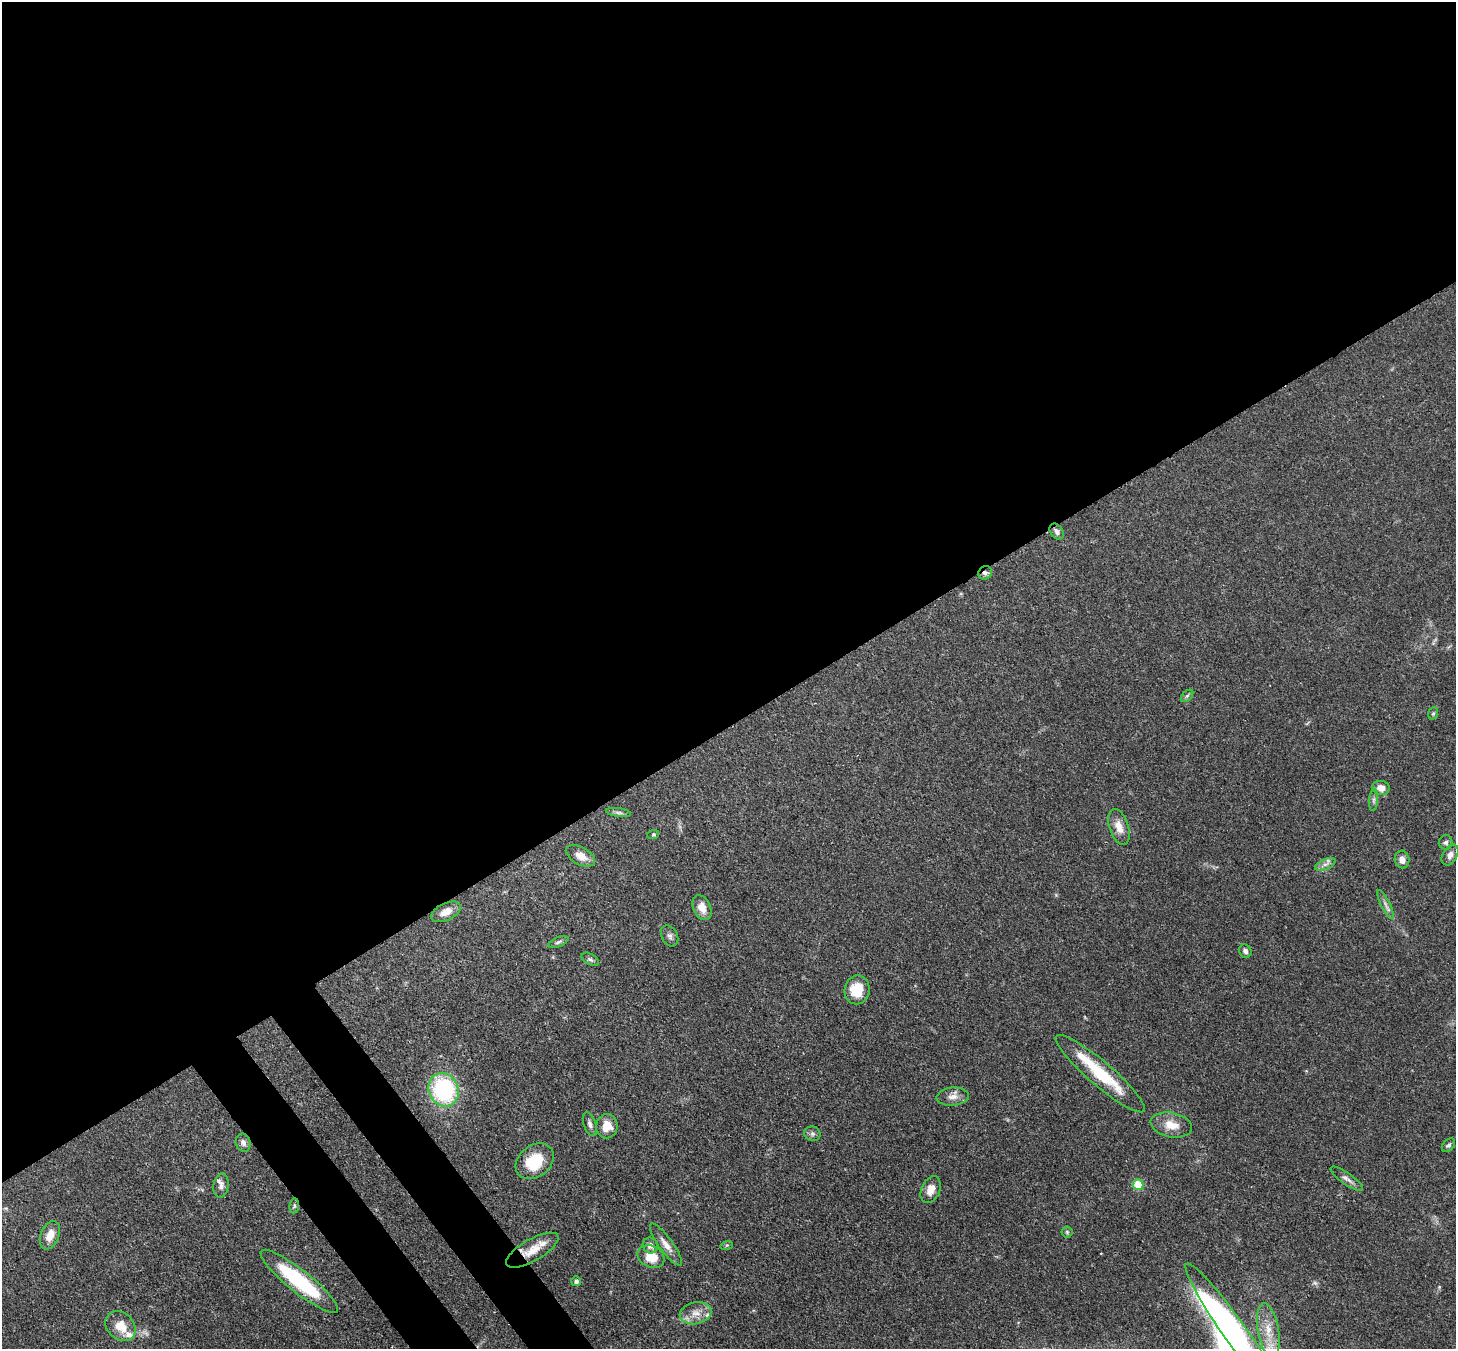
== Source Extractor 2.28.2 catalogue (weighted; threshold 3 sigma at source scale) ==
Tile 2 of 4 x 4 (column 2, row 1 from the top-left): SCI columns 1536-2989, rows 4253-5599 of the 5974 x 5946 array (HDU 1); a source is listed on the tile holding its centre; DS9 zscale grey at full resolution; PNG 1458 x 1351 px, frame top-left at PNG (2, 2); each listed source drawn as its Kron ellipse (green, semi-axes under 4 px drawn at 4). Shown black and unused: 56% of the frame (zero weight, under 3 of 4 exposures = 7% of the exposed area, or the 3 px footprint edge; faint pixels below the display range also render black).
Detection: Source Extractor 2.28.2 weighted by HDU 2 'WHT'; one run over the whole footprint, this tile lists its part. Background 0.0888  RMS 0.0038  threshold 0.0173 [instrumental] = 3 sigma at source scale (4.5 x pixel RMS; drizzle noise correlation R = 1.50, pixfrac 1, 0.05/0.05 arcsec/px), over >= 5 px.
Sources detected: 56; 1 cosmic-ray / hot-pixel residue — neither listed nor drawn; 5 inside a brighter listed object's ellipse — not listed separately; the other 50 listed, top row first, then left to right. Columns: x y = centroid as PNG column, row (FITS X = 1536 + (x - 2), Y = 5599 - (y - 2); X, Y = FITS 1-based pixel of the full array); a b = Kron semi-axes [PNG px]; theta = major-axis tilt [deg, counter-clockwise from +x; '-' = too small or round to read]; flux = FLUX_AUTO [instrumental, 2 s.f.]
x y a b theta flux
1057 532 9 6 -54 1.5
985 573 7 6 - 1.2
1187 696 7 4 45 0.67
1433 713 6 5 - 0.62
1381 788 9 7 -8 3.2
1374 800 11 4 85 1
619 813 13 4 -7 1.1
1119 827 19 9 -72 4.3
653 835 6 4 19 0.47
1446 842 7 6 - 1.1
1450 855 11 7 59 2.1
581 856 16 9 -28 3.9
1402 859 9 7 -77 2.7
1325 864 11 5 22 1.7
1386 905 16 4 -63 1.6
702 908 13 8 -66 4.5
446 912 16 8 25 3.8
670 936 11 8 -62 1.5
558 942 10 4 24 1
1245 951 7 6 - 1.3
590 959 9 5 -29 1.1
857 990 14 12 80 8.9
1100 1074 58 12 -40 21
444 1090 17 14 -66 44
953 1097 16 9 6 2.9
590 1124 12 6 -70 1.4
1171 1125 21 12 -11 5.9
607 1126 12 10 81 5.3
812 1134 8 7 - 1.1
243 1143 9 7 -71 1.7
1448 1145 8 5 46 0.87
535 1161 21 15 38 14
1347 1179 19 6 -35 1.9
1138 1185 5 5 - 13
221 1186 12 7 82 1.7
931 1190 14 9 67 3.7
294 1206 7 5 82 0.67
1067 1232 5 5 - 0.65
50 1235 15 9 68 4.5
650 1245 8 7 - 1.9
666 1245 25 7 -54 3.6
727 1245 6 4 18 0.51
532 1250 29 11 30 6.9
651 1257 14 10 -27 7.3
299 1281 48 11 -38 36
576 1281 5 5 - 1.2
696 1313 16 11 12 4.4
121 1326 16 13 -43 6.2
1268 1330 27 10 -80 7.5
1235 1332 83 11 -54 88
Overlapping masked pixels (flux is a lower limit): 3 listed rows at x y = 1057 532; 985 573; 532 1250
Isophote crosses this tile's border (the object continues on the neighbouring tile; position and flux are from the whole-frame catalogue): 1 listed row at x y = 1235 1332